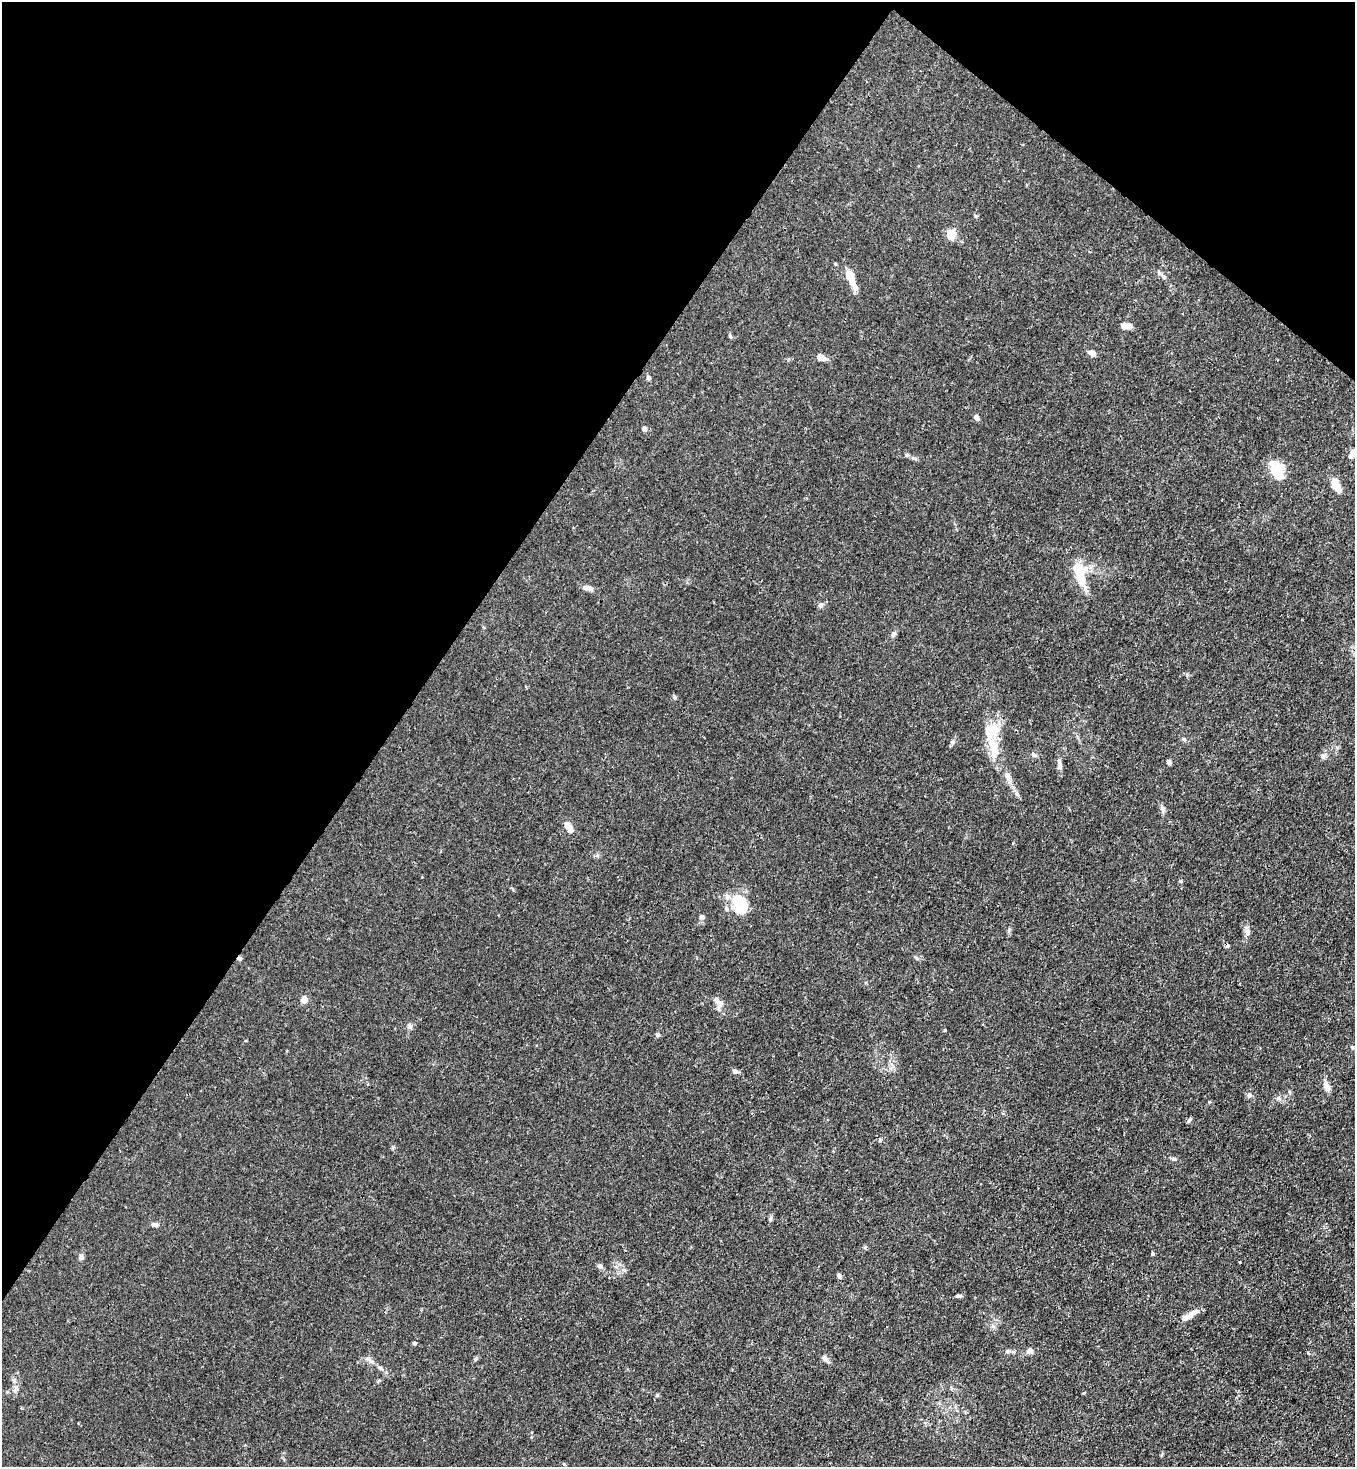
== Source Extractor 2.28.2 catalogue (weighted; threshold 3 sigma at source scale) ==
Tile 2 of 4 x 4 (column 2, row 1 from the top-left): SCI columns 1717-3069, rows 4455-5919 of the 6000 x 5978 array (HDU 1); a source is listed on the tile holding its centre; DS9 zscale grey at full resolution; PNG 1357 x 1469 px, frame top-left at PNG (2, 2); no overlay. Shown black and unused: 34% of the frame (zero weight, under 3 of 4 exposures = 7% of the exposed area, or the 3 px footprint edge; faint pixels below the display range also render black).
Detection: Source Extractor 2.28.2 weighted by HDU 2 'WHT'; one run over the whole footprint, this tile lists its part. Background 0.02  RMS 0.0026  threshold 0.0118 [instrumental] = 3 sigma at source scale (4.5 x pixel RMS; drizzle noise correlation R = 1.50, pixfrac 1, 0.05/0.05 arcsec/px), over >= 5 px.
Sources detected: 68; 1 inside a brighter object's white glare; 2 cosmic-ray / hot-pixel residue — not listed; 5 inside a brighter listed object's ellipse — not listed separately; the other 60 listed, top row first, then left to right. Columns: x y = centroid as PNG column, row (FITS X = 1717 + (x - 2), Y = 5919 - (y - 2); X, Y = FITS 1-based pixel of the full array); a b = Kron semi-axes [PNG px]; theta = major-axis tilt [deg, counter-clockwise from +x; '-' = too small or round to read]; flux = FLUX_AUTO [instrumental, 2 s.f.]
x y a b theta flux
975 216 5 3 - 0.3
951 234 5 5 - 13
1164 277 7 5 -47 0.6
851 279 24 9 -70 3.3
1126 326 11 5 -6 2
730 336 6 4 -48 0.34
1092 353 9 6 -30 1.3
820 357 6 5 - 2.4
649 378 6 4 45 0.36
976 417 6 5 - 0.81
644 428 6 5 - 0.62
907 455 6 5 - 0.38
1351 455 12 6 56 1.1
1277 470 20 12 -69 6.4
1335 484 18 8 -67 2.7
1080 574 32 12 -75 7.9
587 588 12 6 -12 1.5
820 605 7 6 - 0.62
893 634 8 6 45 0.7
1184 739 7 4 -45 0.41
952 742 6 5 - 0.47
994 748 30 11 -81 6.7
1033 754 6 4 -20 0.41
1323 756 7 6 - 0.69
1168 762 6 5 - 0.63
1060 765 13 5 -82 0.97
1007 776 11 7 -76 1.6
568 827 13 7 -56 2
1181 881 5 3 - 0.33
739 900 22 16 -21 6.8
702 917 6 5 - 0.46
1009 931 6 4 -73 0.4
1248 933 9 7 -90 1.1
304 1000 7 7 - 1.5
719 1003 13 8 -36 1.5
410 1026 8 6 -90 0.76
658 1035 5 5 - 0.57
1352 1047 4 4 - 0.27
735 1071 9 5 -12 0.62
1327 1087 14 7 -74 1.5
1249 1095 8 6 83 0.7
1278 1098 6 5 - 0.52
1189 1120 8 3 46 0.33
880 1140 5 4 - 0.31
1174 1159 7 4 0 0.42
155 1225 8 5 -13 0.85
1152 1253 6 3 83 0.28
81 1257 7 5 46 0.56
1240 1262 3 2 - 0.21
600 1266 8 6 -38 0.7
839 1275 6 5 - 0.64
959 1296 7 4 5 0.55
1190 1315 21 7 35 2.2
414 1343 4 4 - 0.56
1029 1351 11 7 12 0.94
825 1359 10 6 -36 0.89
370 1360 15 5 -38 1.1
14 1380 6 5 - 0.46
1083 1393 4 3 - 0.21
657 1395 5 4 - 0.35
Unlisted compact peaks at least as high as the median listed source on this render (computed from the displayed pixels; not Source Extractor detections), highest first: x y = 770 1219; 1162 808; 1187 675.